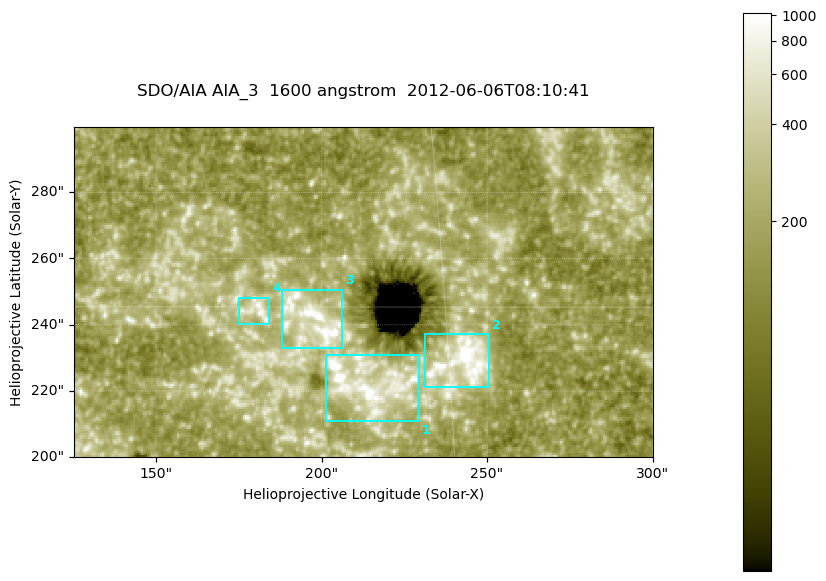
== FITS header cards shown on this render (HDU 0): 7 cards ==
TELESCOP= 'SDO/AIA '
INSTRUME= 'AIA_3   '
WAVELNTH=                 1600
WAVEUNIT= 'angstrom'
DATE-OBS= '2012-06-06T08:10:41.12'
CTYPE1  = 'HPLN-TAN'
CTYPE2  = 'HPLT-TAN'

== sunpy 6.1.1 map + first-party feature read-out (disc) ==
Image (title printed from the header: SDO/AIA AIA_3  1600 angstrom  2012-06-06T08:10:41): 287 x 164 px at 0.609 arcsec/px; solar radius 946 arcsec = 1552 px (partial field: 0.6% of the solar disc is inside the frame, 100% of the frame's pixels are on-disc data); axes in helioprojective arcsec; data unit not stated in the header (colour bar unlabelled)
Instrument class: DISC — disc imager (sunpy class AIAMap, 1600 A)
Bright regions (active regions / flare kernels): reference = the on-disc median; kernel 3 px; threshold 5 sigma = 332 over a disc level ~184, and >= 1.15x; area >= 47 px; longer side >= 3 px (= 1.8 arcsec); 4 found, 4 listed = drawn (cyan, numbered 1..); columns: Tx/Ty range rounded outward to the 2 arcsec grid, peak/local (2 s.f.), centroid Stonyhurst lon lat
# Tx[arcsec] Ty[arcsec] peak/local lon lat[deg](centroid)
1 200..230 210..232 11 +13 +14
2 230..252 220..238 11 +15 +14
3 188..206 232..252 10 +12 +15
4 174..184 240..248 4.6 +11 +15